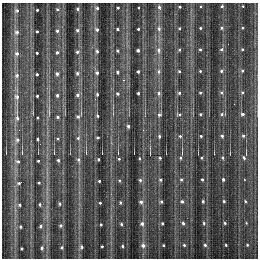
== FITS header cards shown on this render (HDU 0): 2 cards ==
NAXIS1  =                  256 / number of rows
NAXIS2  =                  256 / number of columns

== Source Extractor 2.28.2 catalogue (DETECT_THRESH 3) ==
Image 256 x 256 px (HDU 0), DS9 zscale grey, 1 PNG px = 1 image px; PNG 260 x 260 px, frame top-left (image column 1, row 256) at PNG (2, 3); no overlay
Background 1300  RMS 40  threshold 119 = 3 sigma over >= 5 px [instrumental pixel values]
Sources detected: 141; all 141 listed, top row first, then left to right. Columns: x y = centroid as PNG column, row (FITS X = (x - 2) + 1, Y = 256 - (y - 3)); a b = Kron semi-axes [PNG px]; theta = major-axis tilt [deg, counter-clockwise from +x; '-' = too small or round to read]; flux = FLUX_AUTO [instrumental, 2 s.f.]
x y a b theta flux
201 6 3 3 - 3900
222 6 3 3 - 4700
243 6 3 2 - 2500
180 7 3 3 - 4600
97 8 3 3 - 6200
118 8 3 3 - 5400
138 8 3 3 - 3500
159 8 6 3 -66 7700
57 9 3 3 - 5500
77 9 3 3 - 6000
37 10 3 3 - 4500
17 11 4 4 - 6200
179 28 3 3 - 4300
200 28 3 3 - 4300
221 28 4 4 - 5600
243 28 3 3 - 3700
118 29 3 3 - 6800
138 29 3 3 - 4500
159 29 5 4 - 8100
77 30 4 3 - 7100
97 30 3 3 - 7400
37 31 3 3 - 4700
57 31 3 3 - 6500
17 32 4 4 - 7600
200 49 3 3 - 5500
222 49 4 3 - 11000
242 49 3 3 - 4100
138 50 3 3 - 8800
159 50 5 5 - 9400
179 50 3 3 - 4300
97 51 3 3 - 6500
117 51 3 3 - 6600
57 52 3 3 - 6400
77 52 3 3 - 7000
37 53 3 3 - 4200
17 54 4 4 - 7100
179 71 3 3 - 3700
200 71 3 3 - 3900
221 71 4 4 - 5300
242 71 4 4 - 4900
117 72 3 3 - 6000
138 72 3 3 - 6700
159 72 5 5 - 7800
77 73 4 3 - 7500
97 73 3 3 - 6600
37 74 3 3 - 5000
57 74 3 3 - 8800
17 75 5 4 - 6500
123 80 5 4 - 3200
221 92 5 4 - 6200
242 92 4 4 - 5500
138 93 3 3 - 5800
159 93 4 4 - 6300
179 93 3 3 - 5100
200 93 3 3 - 5400
97 94 3 3 - 5600
118 94 4 3 - 6700
57 95 3 3 - 7400
78 95 4 4 - 8400
37 96 3 3 - 5300
17 97 5 5 - 8400
234 104 2 2 - 1700
179 114 4 4 - 5400
200 114 3 3 - 5400
222 114 5 4 - 5800
243 114 4 3 - 6200
159 115 4 4 - 6000
78 116 4 4 - 6800
97 116 3 3 - 5500
17 117 5 3 - 17000
38 117 3 3 - 5000
58 117 3 3 - 5900
128 126 3 3 - 6500
19 130 2 2 - 1500
143 130 3 2 - 3700
159 136 3 3 - 5200
180 136 3 3 - 5000
201 136 3 3 - 4200
222 136 3 3 - 5900
243 136 4 4 - 5900
98 137 3 3 - 3900
58 138 3 3 - 4200
78 138 4 4 - 4600
38 139 3 3 - 5100
17 140 5 4 - 6700
150 155 2 2 - 15000
139 158 3 2 - 3000
160 158 3 3 - 3900
180 158 4 4 - 5500
201 158 3 3 - 4800
222 158 3 3 - 5000
244 158 5 4 - 5200
98 159 3 3 - 3900
119 159 3 3 - 3500
58 160 3 3 - 5700
78 160 5 4 - 6700
18 161 3 3 - 5800
38 161 3 3 - 4600
202 179 3 3 - 4300
223 179 3 3 - 5300
140 180 3 3 - 5500
161 180 3 3 - 5900
181 180 3 3 - 5200
99 181 3 3 - 4100
120 181 3 3 - 4400
19 183 5 2 - 5200
39 183 3 3 - 4700
182 201 3 3 - 5900
203 201 3 3 - 4500
224 201 3 3 - 4100
245 201 4 3 - 3200
120 202 3 3 - 4900
141 202 4 4 - 7500
161 202 3 3 - 5700
100 203 3 3 - 3900
40 204 3 3 - 4800
60 204 3 3 - 5700
20 205 3 3 - 4900
162 223 3 3 - 5200
183 223 3 3 - 5900
204 223 4 4 - 4900
225 223 3 3 - 4200
246 223 4 3 - 2300
121 224 3 3 - 4900
142 224 4 4 - 8100
101 225 3 2 - 4300
41 226 3 3 - 5300
61 226 4 4 - 6300
21 227 3 3 - 5200
143 245 5 5 - 10000
163 245 3 3 - 4700
184 245 3 3 - 4100
205 245 4 3 - 4900
226 245 3 3 - 3400
247 245 4 3 - 3700
102 246 3 3 - 4000
122 246 3 3 - 4400
62 247 3 3 - 5500
82 247 4 4 - 6400
22 248 3 3 - 4100
42 248 3 3 - 4900